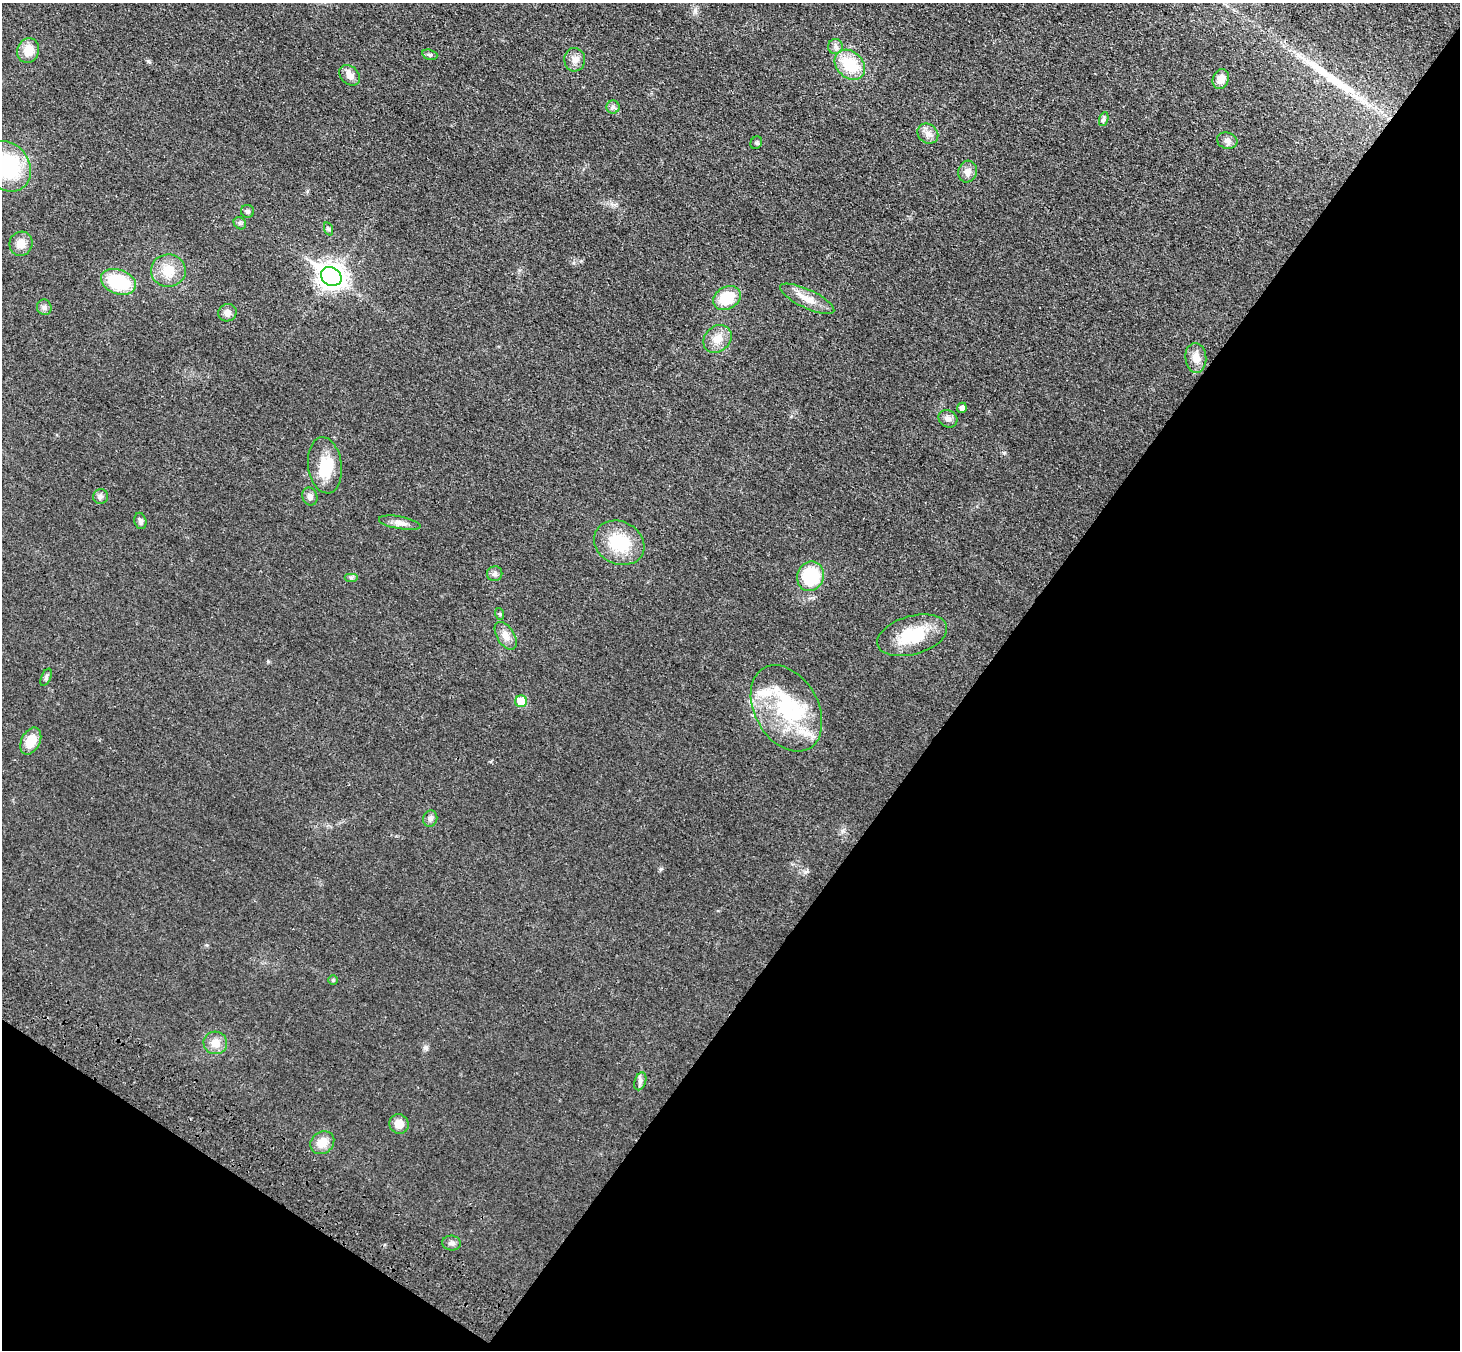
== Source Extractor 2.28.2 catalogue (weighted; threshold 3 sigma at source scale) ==
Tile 15 of 4 x 4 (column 3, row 4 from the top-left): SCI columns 2994-4451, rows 254-1601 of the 5990 x 6038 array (HDU 1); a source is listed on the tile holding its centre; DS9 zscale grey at full resolution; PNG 1462 x 1352 px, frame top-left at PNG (2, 3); each listed source drawn as its Kron ellipse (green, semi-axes under 4 px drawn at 4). Shown black and unused: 37% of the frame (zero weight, under 3 of 4 exposures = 6% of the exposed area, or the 3 px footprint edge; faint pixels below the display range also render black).
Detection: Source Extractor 2.28.2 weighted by HDU 2 'WHT'; one run over the whole footprint, this tile lists its part. Background 0.0191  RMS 0.004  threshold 0.018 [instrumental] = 3 sigma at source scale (4.5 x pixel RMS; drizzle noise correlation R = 1.50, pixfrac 1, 0.05/0.05 arcsec/px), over >= 5 px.
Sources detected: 59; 1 inside a brighter object's white glare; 1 long thin detection or spike segment (spike, bleed or trail) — neither listed nor drawn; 5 inside a brighter listed object's ellipse — not listed separately; the other 52 listed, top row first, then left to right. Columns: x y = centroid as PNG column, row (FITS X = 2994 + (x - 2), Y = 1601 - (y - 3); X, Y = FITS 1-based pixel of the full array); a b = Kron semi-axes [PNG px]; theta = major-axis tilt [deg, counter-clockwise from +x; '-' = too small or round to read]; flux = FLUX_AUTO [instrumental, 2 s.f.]
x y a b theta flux
835 46 7 7 - 1.4
28 51 12 11 - 6
430 55 8 5 -17 0.81
575 60 12 10 -87 2.7
850 65 17 13 -44 14
350 75 11 8 -44 2.8
1221 79 10 8 67 3.6
613 107 6 6 - 1
1104 119 7 4 71 0.83
928 134 11 9 -39 2.4
1227 141 10 8 -15 1.8
756 143 6 5 - 0.75
7 166 26 22 -54 35
967 172 11 9 75 2.6
247 211 6 6 - 0.92
240 223 7 5 -44 0.79
329 229 7 4 -71 0.59
21 244 12 11 - 4.2
168 271 17 16 - 8.1
331 276 11 9 -34 310
118 282 18 12 -19 22
727 298 14 11 28 12
807 299 29 9 -25 5.9
44 307 8 7 - 1.2
227 313 9 8 - 2.3
717 339 15 12 42 4.8
1196 358 15 10 -85 4.8
962 408 5 5 - 1.8
948 419 10 8 -34 1.8
325 465 28 17 -82 9.6
101 496 7 7 - 1.2
310 496 9 7 -67 1.8
140 521 8 6 -76 1.2
400 523 21 6 -10 2.7
619 543 26 21 -27 17
495 574 8 7 - 1.3
810 576 15 13 69 22
351 577 7 4 0 0.78
500 614 6 3 -71 0.47
912 635 36 19 16 17
506 636 15 8 -58 3.2
46 677 9 4 66 0.85
521 701 6 6 - 9.2
786 708 46 31 -60 34
31 741 14 9 62 7.2
430 818 8 7 - 1.3
333 980 5 5 - 0.48
215 1043 12 11 - 4.3
640 1081 9 5 71 1.3
399 1124 10 9 - 4.1
322 1143 13 11 36 4.9
451 1243 9 7 -6 1.4
Isophote crosses this tile's border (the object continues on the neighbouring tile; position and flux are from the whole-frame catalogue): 1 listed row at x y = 7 166
Unlisted compact peaks at least as high as the median listed source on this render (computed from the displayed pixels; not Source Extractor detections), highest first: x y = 805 872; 148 61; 426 1047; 695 11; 268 661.